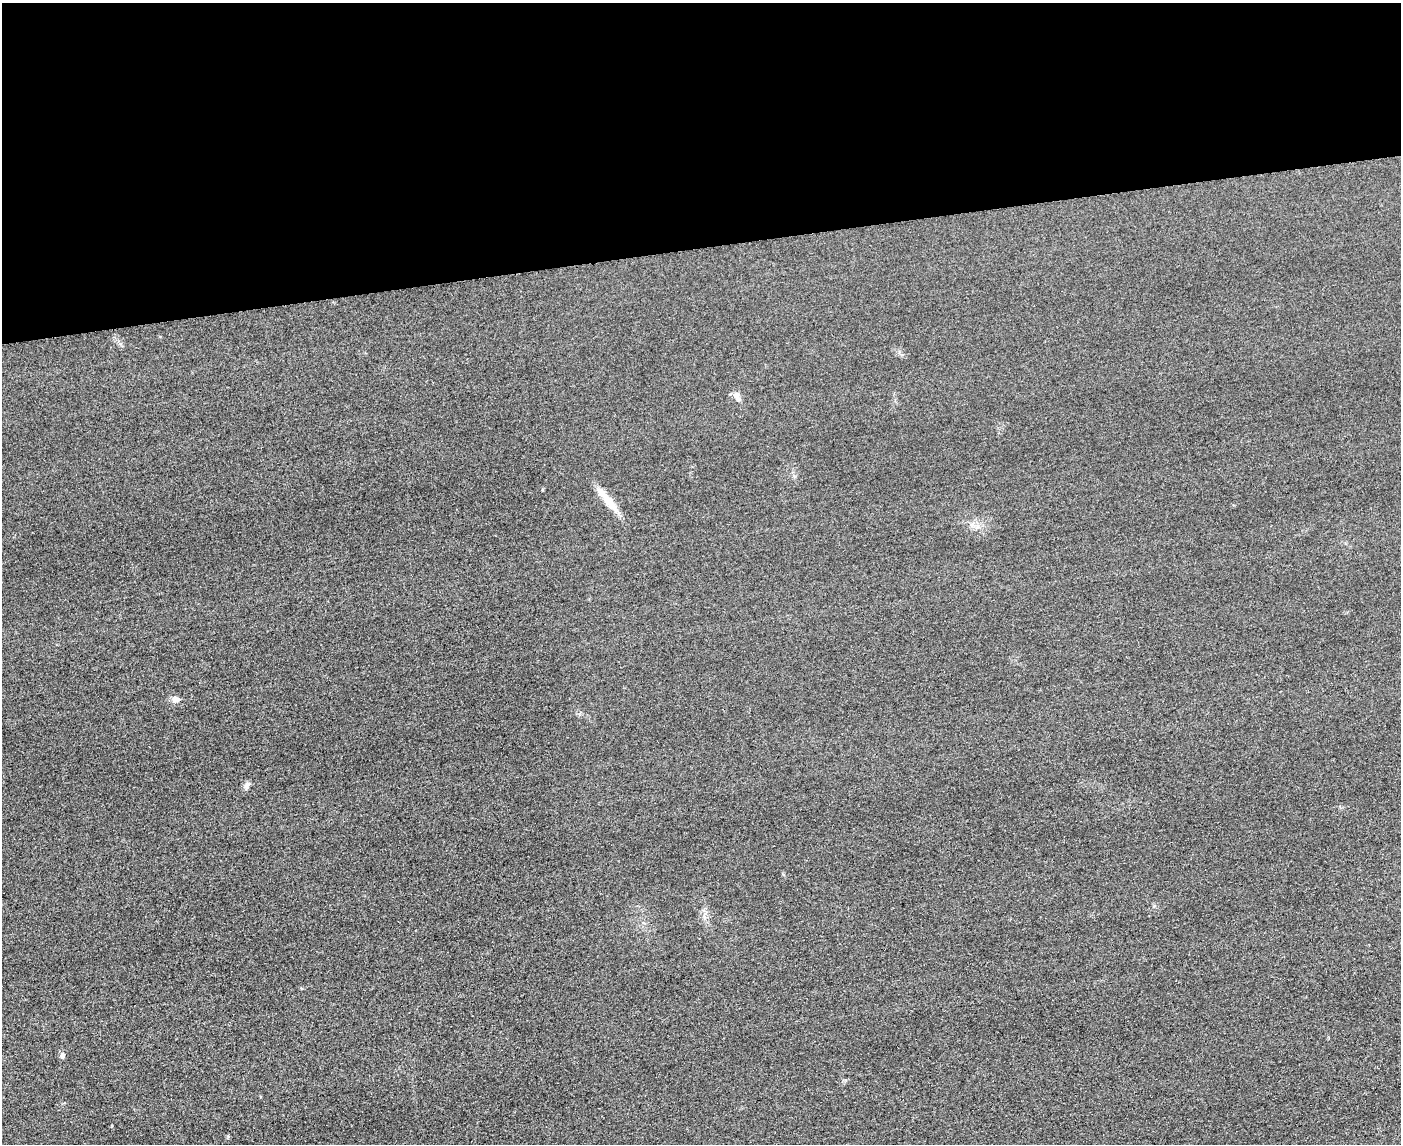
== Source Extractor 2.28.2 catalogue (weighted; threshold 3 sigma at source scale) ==
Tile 2 of 3 x 4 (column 2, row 1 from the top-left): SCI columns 1652-3050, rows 3451-4592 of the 4592 x 4615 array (HDU 1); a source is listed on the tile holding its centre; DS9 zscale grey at full resolution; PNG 1403 x 1146 px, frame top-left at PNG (2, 3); no overlay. Shown black and unused: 22% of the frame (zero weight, under 3 of 4 exposures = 3% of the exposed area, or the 3 px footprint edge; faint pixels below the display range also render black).
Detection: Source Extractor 2.28.2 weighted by HDU 2 'WHT'; one run over the whole footprint, this tile lists its part. Background 0.0674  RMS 0.017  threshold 0.0782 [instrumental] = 3 sigma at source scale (4.5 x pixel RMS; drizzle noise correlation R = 1.50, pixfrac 1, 0.05/0.05 arcsec/px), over >= 5 px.
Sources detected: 6; all 6 listed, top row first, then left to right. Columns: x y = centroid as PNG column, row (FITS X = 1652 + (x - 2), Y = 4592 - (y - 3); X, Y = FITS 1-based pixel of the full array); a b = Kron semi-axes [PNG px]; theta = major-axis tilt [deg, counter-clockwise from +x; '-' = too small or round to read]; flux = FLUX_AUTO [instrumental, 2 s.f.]
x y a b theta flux
737 396 13 7 -61 9.6
608 501 32 10 -50 31
977 527 7 4 19 4.5
175 699 10 8 -16 7.6
247 785 13 5 48 5.4
62 1056 6 5 - 6.2